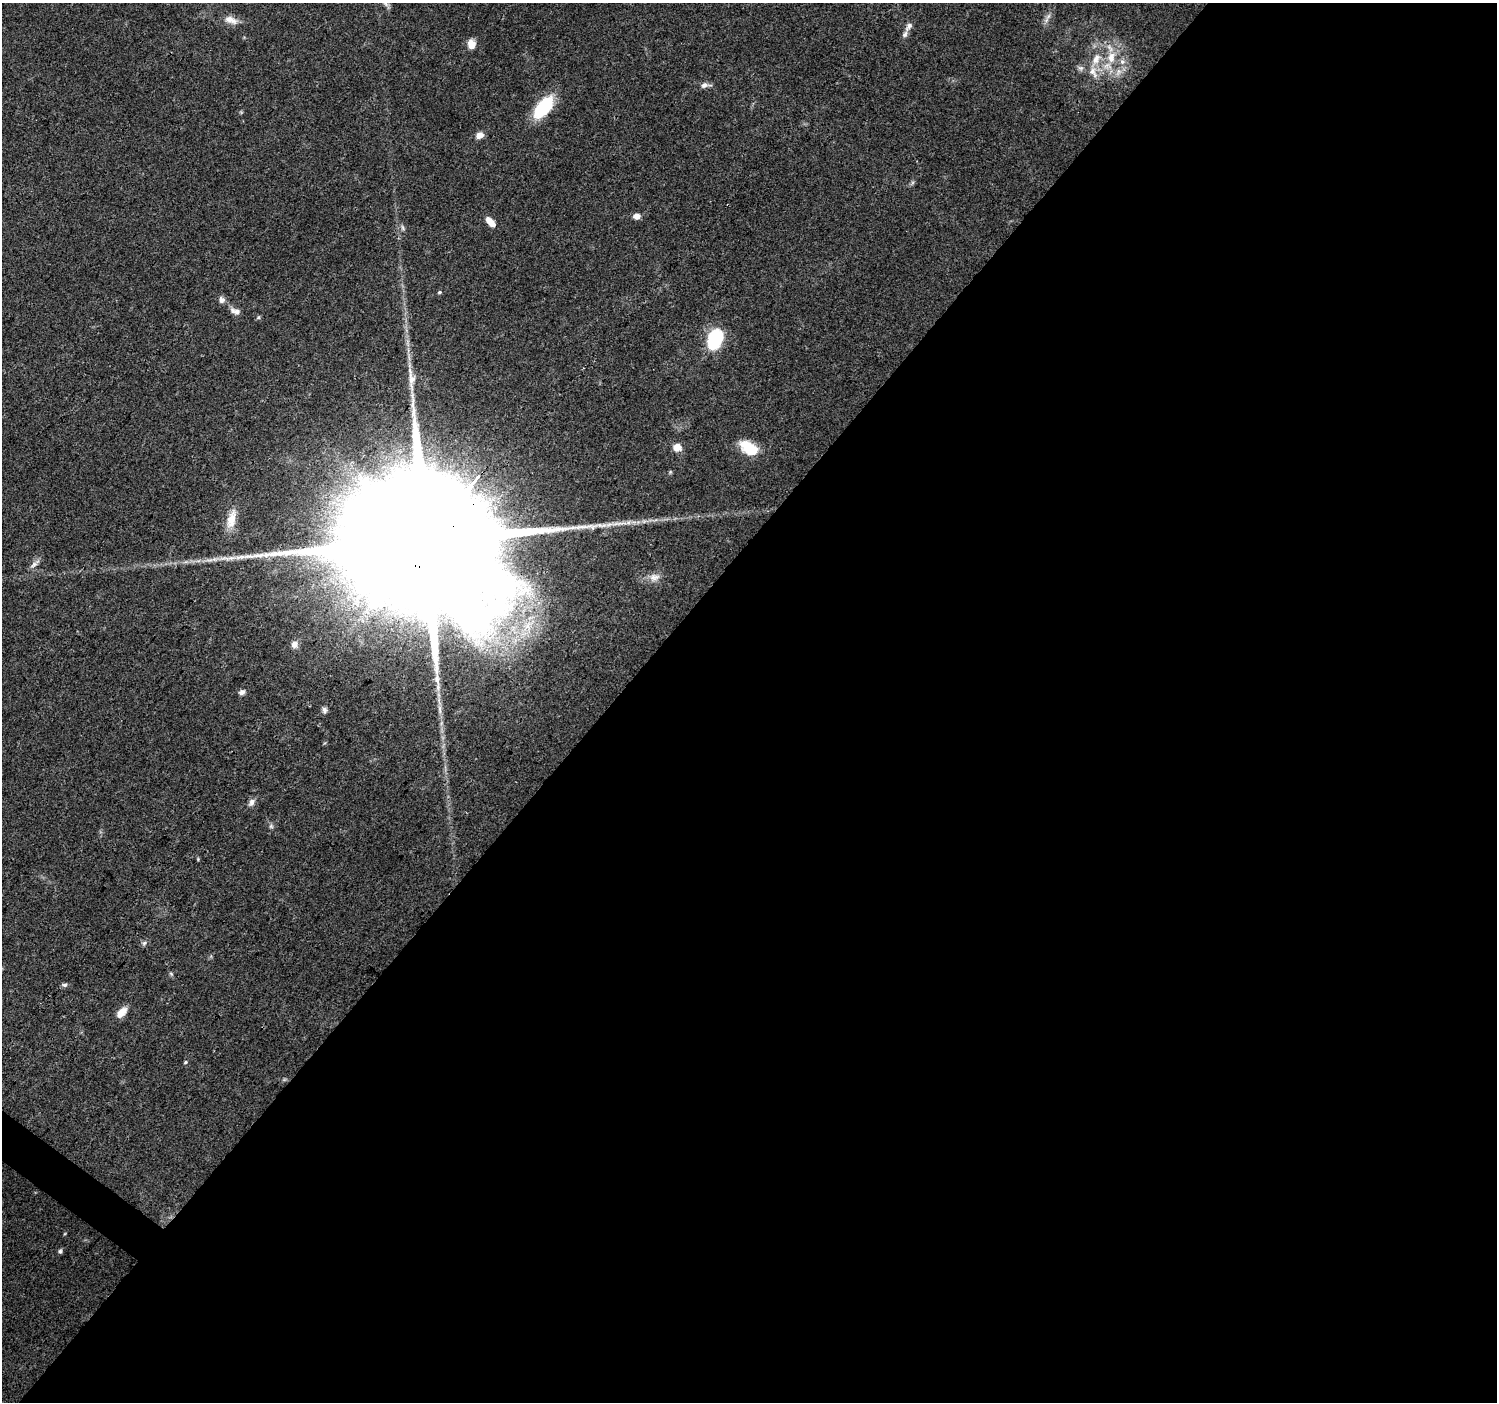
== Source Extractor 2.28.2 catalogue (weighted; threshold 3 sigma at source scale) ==
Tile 12 of 4 x 4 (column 4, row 3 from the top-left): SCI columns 4491-5985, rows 1645-3044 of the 5986 x 6019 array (HDU 1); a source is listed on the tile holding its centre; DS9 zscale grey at full resolution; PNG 1499 x 1404 px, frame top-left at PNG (2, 3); no overlay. Shown black and unused: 60% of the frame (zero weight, under 3 of 4 exposures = <1% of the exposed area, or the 3 px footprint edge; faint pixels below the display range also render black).
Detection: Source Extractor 2.28.2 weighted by HDU 2 'WHT'; one run over the whole footprint, this tile lists its part. Background 0.0672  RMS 0.0049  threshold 0.0221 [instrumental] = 3 sigma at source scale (4.5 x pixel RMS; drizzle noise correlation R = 1.50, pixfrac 1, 0.0396/0.0396 arcsec/px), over >= 5 px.
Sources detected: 45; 1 inside a brighter object's white glare — not listed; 4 inside a brighter listed object's ellipse — not listed separately; the other 40 listed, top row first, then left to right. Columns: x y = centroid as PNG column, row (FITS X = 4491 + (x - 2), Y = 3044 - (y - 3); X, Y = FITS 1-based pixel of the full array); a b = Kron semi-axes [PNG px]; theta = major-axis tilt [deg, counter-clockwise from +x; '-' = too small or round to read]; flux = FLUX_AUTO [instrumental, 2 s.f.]
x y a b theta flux
1048 16 10 6 53 1.9
231 20 20 9 -19 4.6
909 26 15 6 54 2.4
471 44 12 9 -86 4.2
1111 57 18 12 76 9.2
1096 59 17 9 63 5.9
1081 68 8 6 19 1.4
1118 72 11 8 64 3.4
704 85 11 7 20 2.1
543 107 27 13 51 23
480 135 8 7 - 3.5
637 216 7 6 - 3.2
490 222 13 6 -48 4.6
403 228 9 5 -67 1.1
439 292 5 4 - 0.67
222 300 8 7 - 2.1
235 311 14 7 -18 2.5
258 317 6 5 - 0.73
715 340 16 10 70 42
412 379 31 9 90 7.2
677 447 10 8 -16 4.5
749 448 20 11 -34 15
231 519 28 11 76 8.1
430 534 89 32 49 70000
225 558 21 6 0 4.6
34 564 12 6 34 2
654 577 15 11 8 4.2
527 626 22 13 44 14
294 644 9 8 - 2.9
242 692 8 6 27 1.7
440 709 14 4 -87 2.7
324 710 8 6 -69 1.5
252 802 10 7 55 2.2
271 826 6 6 - 1
144 943 8 6 33 1.3
171 974 6 5 - 0.77
65 985 7 5 2 1.1
122 1012 13 8 46 5.3
185 1062 5 4 - 0.58
60 1251 6 5 - 0.98
Overlapping masked pixels (flux is a lower limit): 1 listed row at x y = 430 534